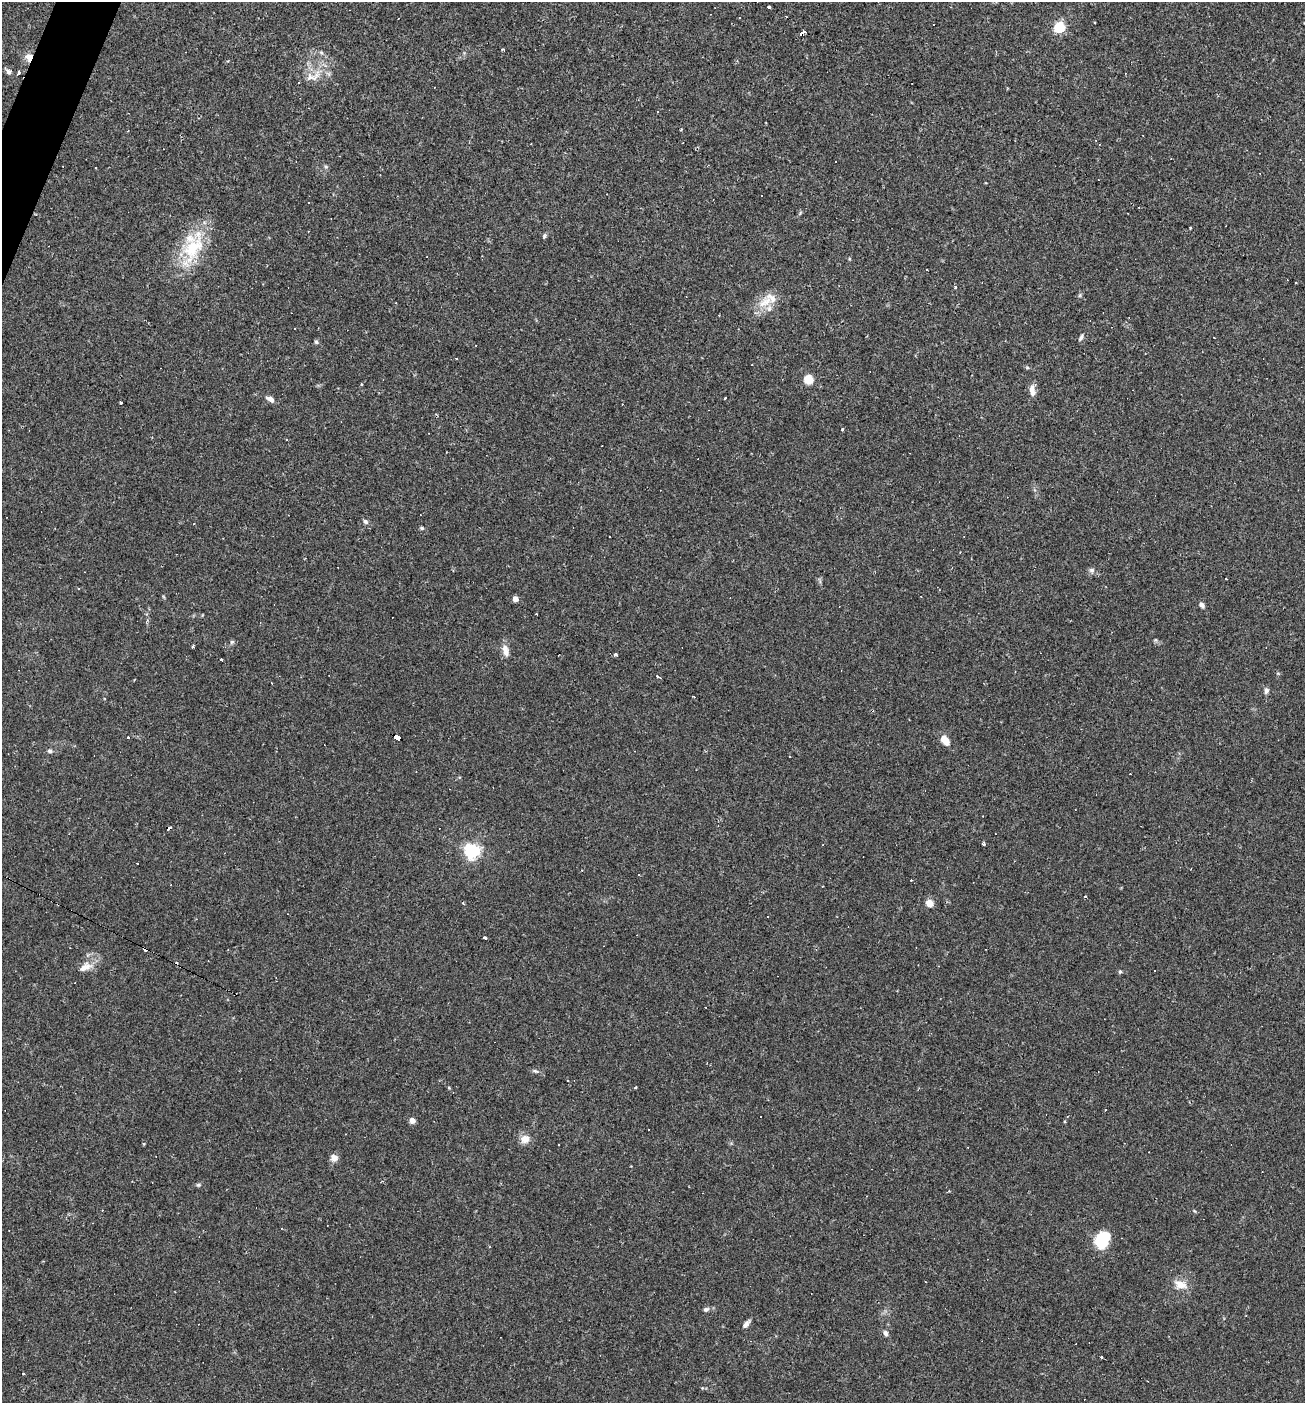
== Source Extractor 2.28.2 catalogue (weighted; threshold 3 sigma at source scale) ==
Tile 11 of 4 x 4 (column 3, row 3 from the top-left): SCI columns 2742-4044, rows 1403-2803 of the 5617 x 5606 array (HDU 1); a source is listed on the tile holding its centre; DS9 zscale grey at full resolution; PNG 1307 x 1405 px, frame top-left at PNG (2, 2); no overlay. Shown black and unused: <1% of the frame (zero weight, under 2 of 3 exposures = <1% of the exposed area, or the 3 px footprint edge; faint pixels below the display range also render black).
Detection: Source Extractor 2.28.2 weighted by HDU 2 'WHT'; one run over the whole footprint, this tile lists its part. Background 0.0488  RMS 0.0049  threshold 0.0221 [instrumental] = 3 sigma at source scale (4.5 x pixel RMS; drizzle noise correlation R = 1.50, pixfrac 1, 0.05/0.05 arcsec/px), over >= 5 px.
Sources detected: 112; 37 cosmic-ray / hot-pixel residue — not listed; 3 inside a brighter listed object's ellipse — not listed separately; the other 72 listed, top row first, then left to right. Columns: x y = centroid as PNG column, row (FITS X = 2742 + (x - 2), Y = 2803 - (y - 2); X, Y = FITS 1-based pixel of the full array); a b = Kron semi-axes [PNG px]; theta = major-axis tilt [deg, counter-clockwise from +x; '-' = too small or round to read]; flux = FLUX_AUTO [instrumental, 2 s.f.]
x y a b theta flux
769 7 4 3 - 1.9
1095 23 3 2 - 0.5
1059 27 5 5 - 45
801 34 5 4 - 11
321 52 6 4 -20 0.81
29 57 9 8 - 4.5
227 61 4 3 - 0.48
8 72 8 6 -40 1.6
19 73 4 3 - 1.7
313 76 30 14 26 9.6
658 112 2 2 - 0.49
326 167 6 4 -19 0.68
1190 228 3 3 - 0.89
544 236 6 5 - 0.77
193 248 52 22 62 26
955 286 3 3 - 5.4
1080 295 6 4 72 0.66
765 302 24 10 27 7.5
396 303 2 2 - 0.32
1081 337 9 4 64 1
316 342 5 5 - 0.78
808 379 5 5 - 23
1032 390 15 7 -80 3.3
725 398 3 3 - 3.4
270 399 11 5 -30 2.3
121 402 3 3 - 4.3
842 429 3 3 - 0.68
365 521 7 5 -44 1.1
194 523 3 2 - 0.27
422 528 5 4 - 0.66
1092 570 8 7 - 1.4
1226 579 3 2 - 0.75
515 599 4 4 - 3.9
1202 605 6 5 - 1.7
232 642 6 5 - 0.79
192 646 4 3 - 0.93
505 650 17 8 -75 3.6
615 655 3 3 - 4.3
221 660 3 3 - 2
657 676 4 3 - 1.5
272 683 2 2 - 0.38
1266 691 9 6 80 1.3
128 737 3 3 - 2.9
397 738 7 4 -29 47
945 740 12 7 -52 5.4
50 751 7 5 -10 1.1
790 756 2 2 - 0.35
1130 774 2 2 - 0.35
169 828 3 3 - 11
983 844 3 3 - 1.8
823 845 2 2 - 0.38
472 851 6 6 - 140
1085 896 3 3 - 0.52
463 903 4 3 - 0.51
929 903 5 4 - 10
484 938 3 3 - 1.8
145 949 4 3 - 7.3
85 967 19 10 28 4.9
1154 970 3 3 - 0.59
1120 972 5 4 - 0.64
535 1071 9 5 -18 1.1
568 1080 3 3 - 1.7
412 1120 4 4 - 4.8
525 1139 11 9 29 4.1
334 1158 8 7 - 3.1
198 1185 6 5 - 0.7
1101 1240 16 12 61 19
1181 1285 16 9 -19 5.5
706 1309 7 5 15 1.3
746 1324 10 6 50 2
885 1333 8 5 -69 1.3
1101 1357 3 3 - 1.3
Overlapping masked pixels (flux is a lower limit): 5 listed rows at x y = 801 34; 29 57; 397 738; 169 828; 145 949